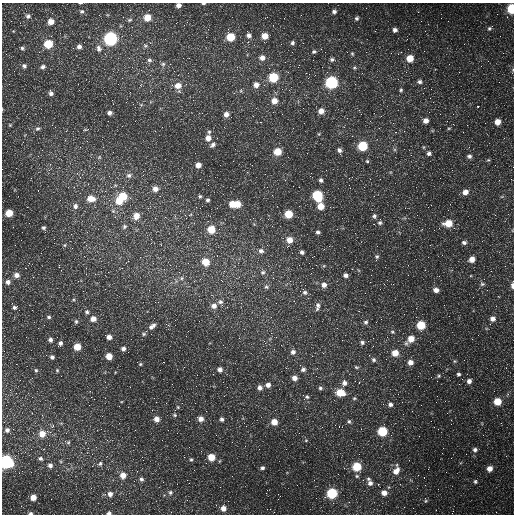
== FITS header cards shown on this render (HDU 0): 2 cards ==
NAXIS1  =                  512 /fastest changing axis
NAXIS2  =                  512 /next to fastest changing axis

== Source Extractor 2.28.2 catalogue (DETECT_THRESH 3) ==
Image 512 x 512 px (HDU 0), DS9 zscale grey, 1 PNG px = 1 image px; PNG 516 x 516 px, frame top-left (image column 1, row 512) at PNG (2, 3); no overlay
Background 1650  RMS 44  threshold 131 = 3 sigma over >= 5 px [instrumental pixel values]
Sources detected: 257; all 257 listed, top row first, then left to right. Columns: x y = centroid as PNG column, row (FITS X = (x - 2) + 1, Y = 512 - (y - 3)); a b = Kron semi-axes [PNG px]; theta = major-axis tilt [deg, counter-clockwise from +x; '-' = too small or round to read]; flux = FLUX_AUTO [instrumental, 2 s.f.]
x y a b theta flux
203 3 4 2 - 3400
178 5 5 4 - 13000
511 9 6 4 88 170000
82 11 6 5 - 5600
334 11 6 5 - 9000
497 14 2 2 - 1900
99 15 2 2 - 1700
301 15 3 2 - 2800
28 16 6 6 - 8000
123 17 2 2 - 1600
147 17 6 6 - 41000
267 17 3 2 - 2200
356 18 6 5 - 6700
129 20 6 4 16 4300
51 22 6 5 - 26000
176 23 2 2 - 1900
273 25 2 2 - 1500
490 28 9 5 47 6500
395 30 6 5 - 11000
247 31 2 2 - 2400
249 35 6 6 - 11000
51 36 3 2 - 5500
265 36 6 5 - 35000
230 37 6 6 - 83000
110 39 6 6 - 670000
248 42 3 3 - 2300
292 43 5 5 - 6900
303 43 2 2 - 1600
48 44 6 5 - 94000
79 46 5 5 - 10000
145 46 8 5 -47 5900
22 48 6 5 - 5400
99 48 9 7 -72 12000
321 49 3 2 - 3800
314 52 6 5 - 6300
503 53 2 2 - 1500
352 54 6 4 -68 3900
262 58 7 6 - 18000
410 58 6 5 - 52000
332 59 6 5 - 7100
149 60 6 6 - 7000
163 64 7 6 - 6300
24 66 6 5 - 7700
43 67 6 5 - 8300
354 68 6 6 - 4900
178 75 2 2 - 1500
273 77 6 6 - 150000
331 82 6 6 - 470000
420 82 7 6 - 8200
78 84 2 2 - 1500
256 85 6 6 - 19000
178 86 8 7 - 31000
401 90 5 5 - 4900
241 91 5 3 - 3200
51 93 7 4 -74 11000
105 94 3 2 - 4100
430 98 3 2 - 2400
274 101 6 6 - 27000
141 105 6 4 0 3300
478 106 3 2 - 2500
256 108 2 2 - 1400
321 111 6 6 - 23000
109 113 5 4 - 9400
226 114 6 6 - 16000
453 114 2 2 - 1600
426 121 5 5 - 18000
260 122 3 2 - 2200
497 122 5 5 - 28000
10 125 5 4 - 3100
37 128 7 6 - 7000
293 128 3 2 - 3500
449 128 5 3 - 3100
85 130 6 4 1 3200
404 131 2 2 - 1700
209 132 6 5 - 5400
319 134 5 3 - 2900
208 138 6 5 - 22000
213 145 8 6 45 9500
363 146 6 6 - 160000
339 151 8 5 -71 10000
113 152 2 2 - 1500
277 152 6 5 - 60000
429 153 6 6 - 8700
469 156 6 6 - 8300
99 157 6 5 - 4300
488 160 5 4 - 3600
367 161 5 5 - 4200
198 165 5 5 - 23000
129 175 7 6 - 9700
165 180 2 2 - 1400
321 180 5 5 - 7300
293 186 2 2 - 1100
299 187 2 2 - 4500
155 189 6 6 - 20000
465 192 6 6 - 21000
317 195 7 6 - 230000
123 196 7 6 - 80000
200 196 5 4 - 4400
374 196 3 3 - 2500
91 199 9 6 -6 36000
207 200 4 4 - 6000
119 201 7 6 - 47000
232 204 6 5 - 27000
237 204 6 6 - 45000
75 206 7 7 - 12000
321 206 6 5 - 40000
113 211 7 5 -44 6900
9 213 5 5 - 53000
288 214 5 5 - 76000
136 216 7 6 - 29000
374 216 5 5 - 6600
380 222 7 6 - 7700
448 223 8 6 4 59000
374 224 2 2 - 1600
124 226 7 7 - 7600
43 228 5 5 - 6000
211 229 6 6 - 63000
422 229 3 2 - 2200
318 232 5 5 - 6900
289 240 6 6 - 31000
464 242 6 5 - 7800
15 245 2 2 - 1400
64 245 5 5 - 3800
86 245 3 3 - 2000
72 248 2 2 - 1700
324 249 2 2 - 1400
261 251 7 6 - 11000
302 252 5 4 - 8500
377 257 9 5 78 6700
472 259 7 6 - 19000
205 262 8 6 -46 57000
408 265 2 2 - 1200
505 266 2 2 - 2700
263 272 7 6 - 8400
16 275 6 6 - 16000
346 275 5 5 - 11000
182 278 6 5 - 6100
273 278 3 3 - 2900
8 282 6 6 - 13000
393 284 2 2 - 1900
482 284 6 5 - 5600
324 285 7 6 - 16000
512 285 7 3 -89 11000
266 287 7 6 - 7500
436 290 6 5 - 16000
305 292 7 6 - 9100
73 299 3 3 - 4500
220 302 7 6 - 8600
12 303 3 2 - 3000
276 303 2 2 - 4800
214 306 7 6 - 17000
317 306 12 6 80 12000
14 307 5 5 - 6100
87 312 5 5 - 6100
49 317 5 5 - 5500
93 319 6 6 - 21000
381 319 3 2 - 4500
493 319 7 6 - 16000
76 321 7 5 89 5400
366 322 7 6 - 7400
376 322 2 2 - 1800
421 325 6 5 - 100000
152 326 9 5 37 13000
38 328 2 2 - 2000
392 332 6 4 -20 4500
144 334 5 4 - 4400
109 337 5 5 - 14000
411 339 9 6 44 41000
50 340 5 5 - 8500
362 342 7 6 - 8200
60 343 6 4 53 8600
77 347 5 5 - 48000
123 349 6 5 - 9500
293 352 7 6 - 11000
323 353 3 2 - 1800
395 353 6 6 - 38000
109 356 5 5 - 36000
52 357 4 4 - 6800
373 360 6 5 - 7200
455 361 5 5 - 3500
410 362 6 6 - 18000
140 364 5 4 - 3600
356 367 7 5 -16 4700
220 369 6 6 - 12000
303 369 6 6 - 8900
36 370 5 4 - 4000
57 370 5 5 - 3700
458 374 4 4 - 5600
61 376 2 2 - 2100
439 376 6 4 46 4100
294 378 6 5 - 18000
355 381 2 2 - 2000
469 381 5 5 - 13000
344 383 9 6 74 15000
268 385 6 5 - 15000
196 386 2 2 - 1200
259 388 6 6 - 13000
320 388 6 5 - 6500
340 393 7 5 -10 65000
307 397 6 5 - 6000
354 398 6 4 20 4300
94 399 2 2 - 2900
436 402 2 2 - 1400
497 402 5 5 - 63000
390 404 6 6 - 9800
178 407 5 5 - 3600
174 415 6 5 - 4600
156 419 6 5 - 19000
200 419 7 5 -28 20000
222 419 5 5 - 7100
189 421 2 2 - 3200
349 421 6 5 - 6000
274 422 5 5 - 34000
53 425 6 5 - 4900
339 426 4 4 - 3400
7 430 6 6 - 12000
135 430 2 2 - 1400
382 431 6 6 - 160000
42 434 9 7 28 36000
306 440 5 5 - 3600
67 442 10 6 -17 8600
475 450 6 5 - 8200
142 457 3 3 - 1200
211 457 6 5 - 55000
40 458 7 6 - 7700
451 458 2 2 - 1300
191 459 5 5 - 4300
6 462 6 6 - 590000
100 463 7 6 - 7100
50 465 7 6 - 11000
357 467 6 5 - 110000
262 468 5 4 - 6900
490 469 5 5 - 22000
396 471 11 7 72 30000
123 475 7 6 - 26000
357 476 6 5 - 5300
141 479 6 6 - 7400
368 479 7 6 - 6500
475 481 5 5 - 4900
370 483 7 6 - 13000
378 484 3 3 - 2400
400 484 3 2 - 3600
170 492 7 6 - 7600
332 493 6 6 - 220000
384 493 6 6 - 21000
110 494 7 6 - 15000
33 497 5 5 - 26000
316 498 2 2 - 17000
187 500 2 2 - 1500
425 501 6 5 - 4200
349 502 3 3 - 2400
223 508 6 6 - 19000
171 512 2 2 - 1400
496 512 3 2 - 2300
30 513 5 4 - 5800
109 513 5 4 - 6600
452 513 4 2 - 1900
At the frame edge (FLAGS 8, measured only in part): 8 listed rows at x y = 203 3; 178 5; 511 9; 512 285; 6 462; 30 513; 109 513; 452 513